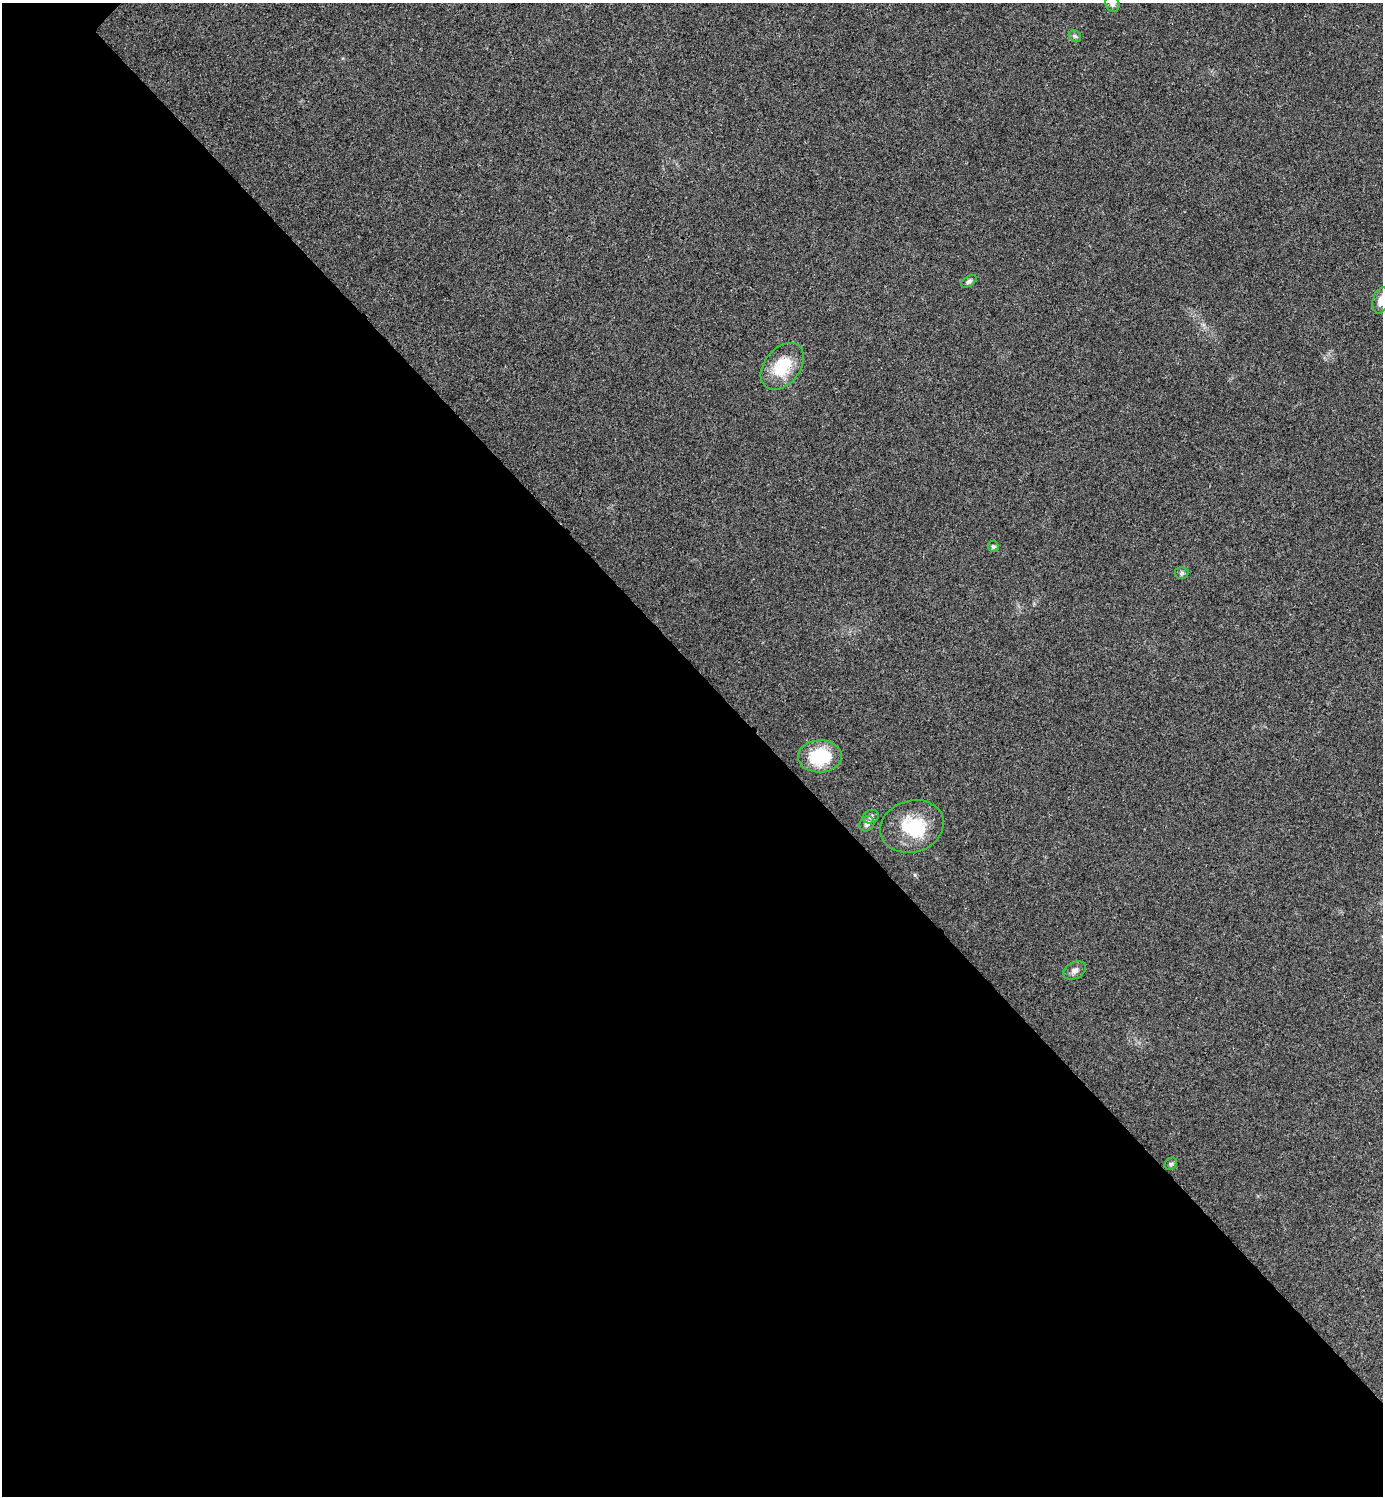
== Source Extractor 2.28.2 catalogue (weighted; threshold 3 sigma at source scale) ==
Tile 14 of 4 x 4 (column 2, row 4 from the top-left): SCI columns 1540-2920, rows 7-1500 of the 5984 x 5984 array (HDU 1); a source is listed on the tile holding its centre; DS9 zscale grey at full resolution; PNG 1385 x 1498 px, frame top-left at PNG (2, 3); each listed source drawn as its Kron ellipse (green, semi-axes under 4 px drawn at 4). Shown black and unused: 56% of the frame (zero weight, under 3 of 4 exposures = <1% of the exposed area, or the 3 px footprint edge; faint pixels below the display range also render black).
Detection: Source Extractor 2.28.2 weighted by HDU 2 'WHT'; one run over the whole footprint, this tile lists its part. Background 0.0208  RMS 0.0056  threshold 0.0253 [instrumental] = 3 sigma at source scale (4.5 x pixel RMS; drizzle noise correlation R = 1.50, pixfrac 1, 0.05/0.05 arcsec/px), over >= 5 px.
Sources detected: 14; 1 inside a brighter object's white glare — neither listed nor drawn; the other 13 listed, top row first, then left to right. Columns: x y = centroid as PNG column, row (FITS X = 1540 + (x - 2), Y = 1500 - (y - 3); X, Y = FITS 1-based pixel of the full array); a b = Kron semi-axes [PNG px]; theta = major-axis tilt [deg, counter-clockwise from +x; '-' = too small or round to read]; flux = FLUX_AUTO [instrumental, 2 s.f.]
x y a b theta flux
1112 4 8 7 - 1.6
1075 36 7 5 -44 1.1
969 281 8 5 33 1.5
1381 301 13 8 75 4.7
782 366 26 18 51 19
993 546 6 5 - 1.1
1182 573 7 6 - 1.1
820 756 22 16 1 25
871 817 8 6 22 1.6
867 824 8 7 - 1.8
912 826 32 26 18 24
1075 970 12 8 29 2.5
1171 1164 7 5 45 1.1
Isophote crosses this tile's border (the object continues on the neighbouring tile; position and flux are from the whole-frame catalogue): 2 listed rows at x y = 1112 4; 1381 301